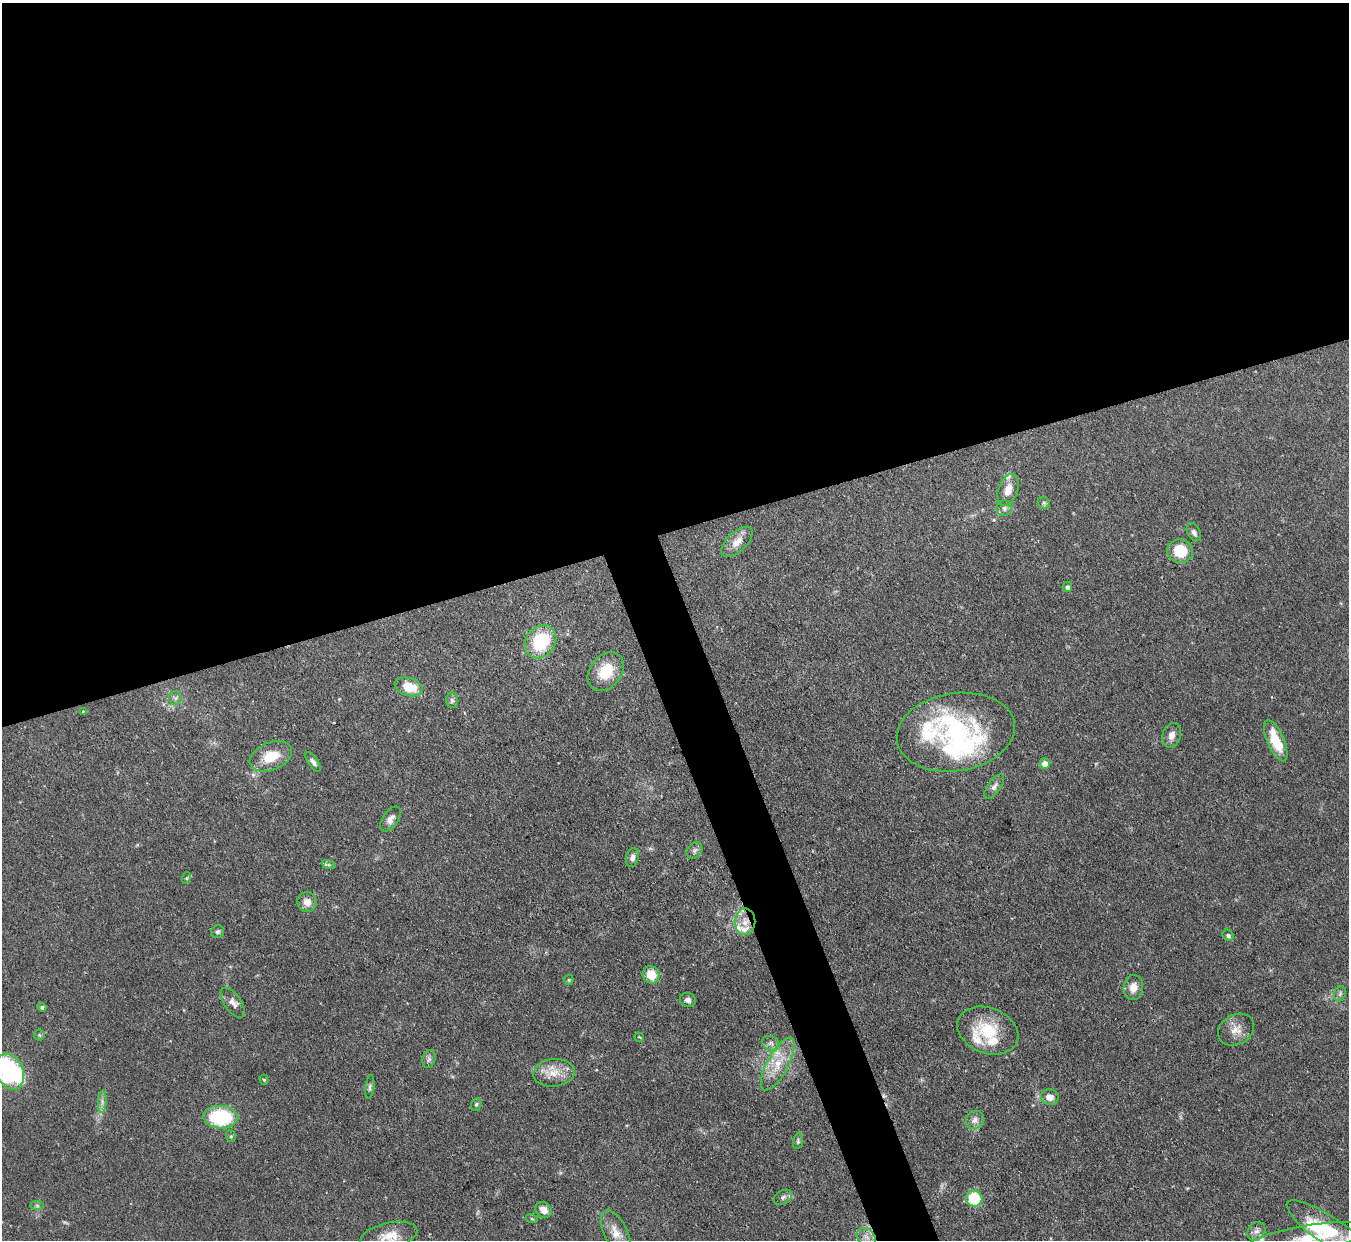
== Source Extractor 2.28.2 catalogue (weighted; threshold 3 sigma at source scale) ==
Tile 2 of 4 x 4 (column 2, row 1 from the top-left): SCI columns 1350-2696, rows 3863-5100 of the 5393 x 5373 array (HDU 1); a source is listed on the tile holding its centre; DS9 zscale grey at full resolution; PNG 1351 x 1242 px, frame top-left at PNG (2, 3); each listed source drawn as its Kron ellipse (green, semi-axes under 4 px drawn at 4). Shown black and unused: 45% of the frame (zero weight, under 3 of 4 exposures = <1% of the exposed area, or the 3 px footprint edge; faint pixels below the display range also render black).
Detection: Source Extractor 2.28.2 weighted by HDU 2 'WHT'; one run over the whole footprint, this tile lists its part. Background 0.0909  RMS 0.0046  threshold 0.0206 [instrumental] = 3 sigma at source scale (4.5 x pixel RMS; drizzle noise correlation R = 1.50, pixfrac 1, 0.05/0.05 arcsec/px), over >= 5 px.
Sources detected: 78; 1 too faint to see at this stretch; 5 inside a brighter object's white glare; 1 cosmic-ray / hot-pixel residue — neither listed nor drawn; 6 inside a brighter listed object's ellipse — not listed separately; the other 65 listed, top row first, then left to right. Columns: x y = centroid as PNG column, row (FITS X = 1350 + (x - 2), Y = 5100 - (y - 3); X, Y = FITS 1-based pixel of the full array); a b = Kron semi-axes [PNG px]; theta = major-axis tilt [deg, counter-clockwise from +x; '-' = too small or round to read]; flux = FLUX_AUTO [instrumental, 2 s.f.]
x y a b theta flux
1008 490 16 10 70 5.5
1044 503 7 5 -47 0.94
1004 508 8 7 - 1.8
1194 532 10 6 -61 1.8
737 542 19 10 43 5.1
1180 551 13 11 -13 13
1067 587 5 4 - 1.3
540 642 18 14 54 25
606 672 21 15 51 13
409 687 14 9 -16 11
175 698 6 6 - 1.2
452 700 8 6 -87 1.2
83 711 4 3 - 0.38
956 732 59 39 9 67
1172 735 12 9 73 3
1276 741 22 8 -67 13
271 756 22 13 23 12
313 762 11 5 -56 1.7
1045 764 5 5 - 4
994 786 14 6 54 2.2
390 819 14 8 54 2.9
695 850 9 7 52 1.4
632 857 9 6 79 1.9
329 865 7 4 -19 0.84
187 878 6 4 72 0.56
307 902 10 9 - 3.8
745 922 13 10 89 4.7
218 932 7 6 - 0.94
1228 935 6 5 - 1.3
651 975 9 8 - 9.6
569 980 5 4 - 0.58
1133 987 12 9 80 4.7
1340 994 8 5 70 1.1
688 1000 8 7 - 1.8
233 1003 17 8 -55 3.2
42 1007 4 4 - 1.2
1236 1030 19 15 30 5.6
988 1031 31 22 -21 19
39 1035 5 5 - 0.7
639 1037 5 3 - 0.43
771 1043 9 7 -26 1.8
429 1059 9 6 75 1.6
778 1064 29 10 62 11
10 1072 18 13 -69 55
554 1073 20 13 6 7.6
264 1080 5 4 - 0.62
370 1087 12 4 83 1.2
1050 1097 9 8 - 2.9
102 1102 11 4 86 1.6
476 1104 6 5 - 0.86
220 1117 17 11 -2 35
975 1120 9 8 - 2.5
231 1136 6 5 - 0.74
798 1141 8 5 82 0.82
783 1197 10 7 30 1.5
974 1198 8 8 - 18
37 1205 7 4 -1 0.88
544 1210 9 7 -38 3.8
532 1219 6 3 -19 0.48
1329 1230 50 13 -34 21
1256 1231 10 8 47 2.3
616 1232 24 11 -63 6
389 1236 29 13 13 9.2
866 1237 10 7 -35 2.8
1309 1238 62 12 9 16
Overlapping masked pixels (flux is a lower limit): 2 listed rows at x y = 745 922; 10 1072
Isophote crosses this tile's border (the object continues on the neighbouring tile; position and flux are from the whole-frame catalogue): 3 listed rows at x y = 10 1072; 389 1236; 1309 1238